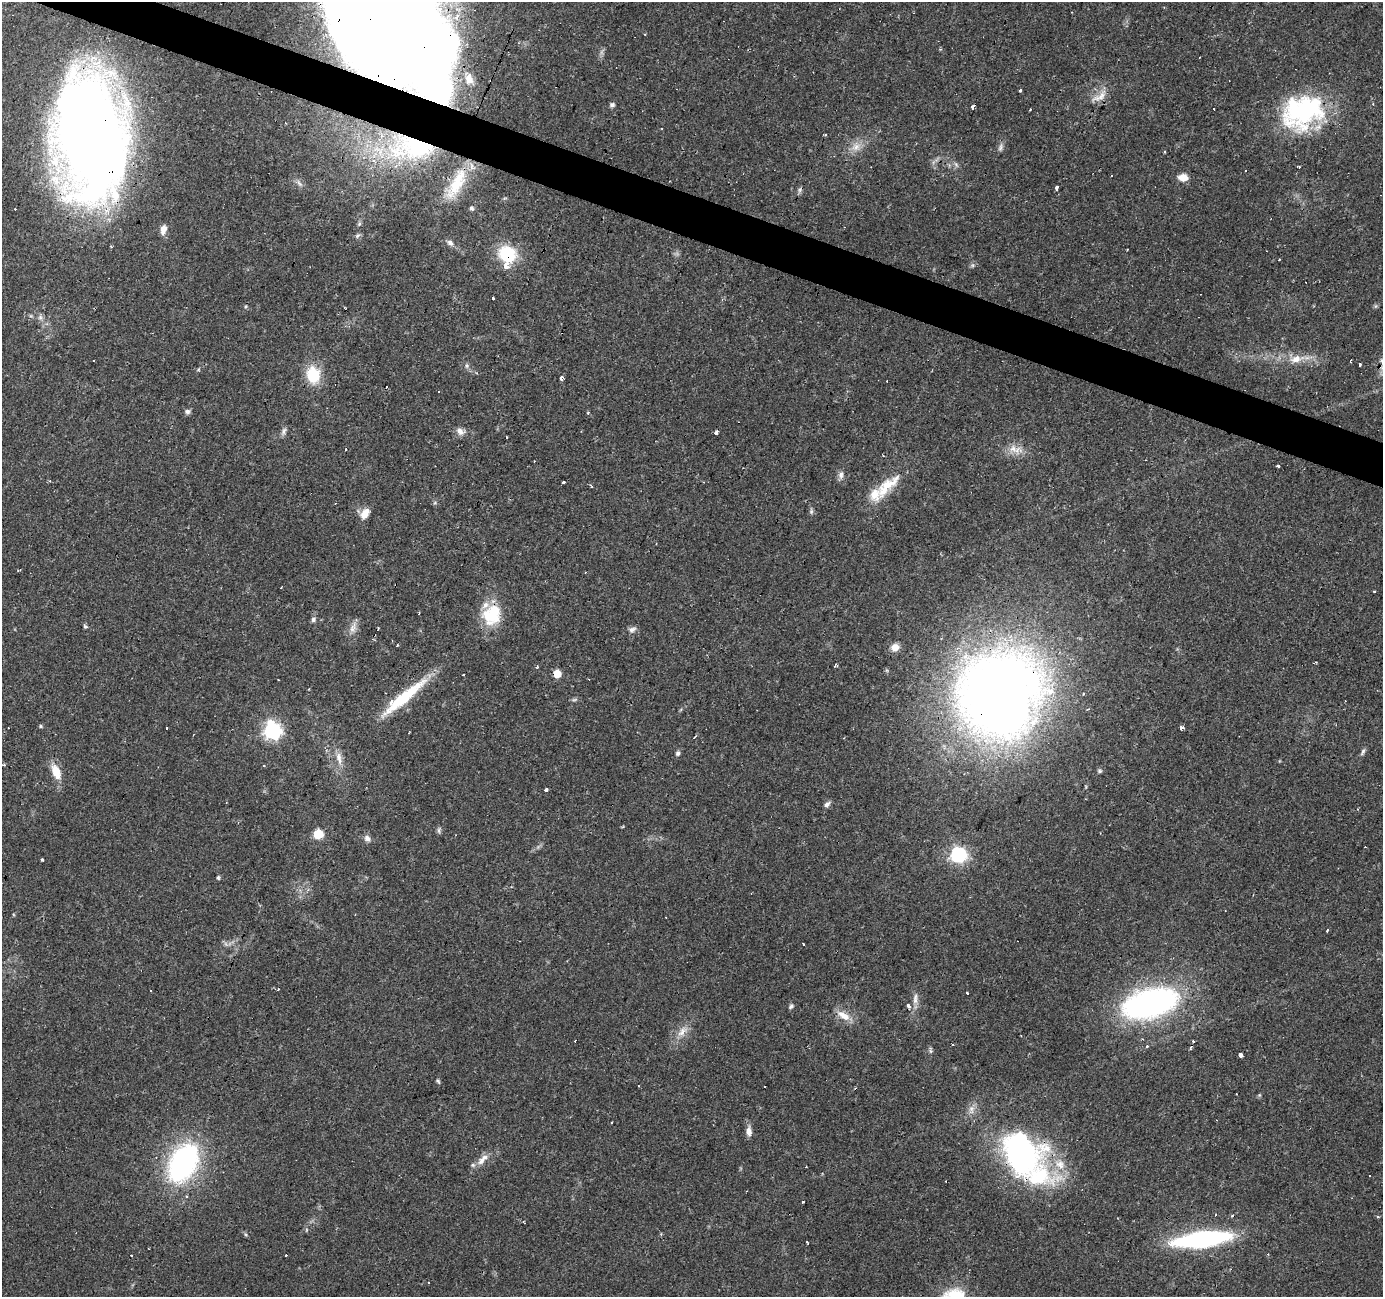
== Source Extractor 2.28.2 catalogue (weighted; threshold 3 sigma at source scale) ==
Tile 11 of 4 x 4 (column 3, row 3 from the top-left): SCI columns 2761-4141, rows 1502-2796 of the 5523 x 5658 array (HDU 1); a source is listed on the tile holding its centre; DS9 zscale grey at full resolution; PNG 1385 x 1299 px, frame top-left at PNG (2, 2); no overlay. Shown black and unused: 3% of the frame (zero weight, under 2 of 3 exposures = <1% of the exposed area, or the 3 px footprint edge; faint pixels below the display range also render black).
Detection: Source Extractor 2.28.2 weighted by HDU 2 'WHT'; one run over the whole footprint, this tile lists its part. Background 0.0346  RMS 0.0034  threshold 0.0152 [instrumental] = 3 sigma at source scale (4.5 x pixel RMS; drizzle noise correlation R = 1.50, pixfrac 1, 0.0396/0.0396 arcsec/px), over >= 5 px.
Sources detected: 155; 2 too faint to see at this stretch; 4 inside a brighter object's white glare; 36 cosmic-ray / hot-pixel residue — not listed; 6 inside a brighter listed object's ellipse — not listed separately; the other 107 listed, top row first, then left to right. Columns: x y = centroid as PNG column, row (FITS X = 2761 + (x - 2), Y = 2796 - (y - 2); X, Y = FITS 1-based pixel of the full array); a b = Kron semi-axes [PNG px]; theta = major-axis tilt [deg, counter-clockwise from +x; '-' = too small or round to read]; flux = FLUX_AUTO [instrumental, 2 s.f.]
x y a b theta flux
385 22 115 55 -84 620
469 79 13 10 -70 3.5
1020 90 4 3 - 2.1
1097 98 20 8 10 3.2
612 105 7 5 16 0.82
973 107 3 3 - 5.7
1302 111 48 35 22 50
286 123 3 2 - 0.23
662 128 3 2 - 0.37
90 136 99 55 -85 540
856 147 14 11 19 3.4
1000 147 11 6 67 1.1
409 148 85 39 0 74
1164 151 3 2 - 0.54
956 165 10 4 -56 0.75
1183 177 11 8 -5 3.3
458 180 52 18 61 16
1057 188 4 3 - 2.1
472 208 7 5 -48 0.7
359 224 7 4 45 0.59
163 229 12 7 75 2.1
450 243 9 7 -20 1.4
507 254 18 16 -25 17
1279 259 3 2 - 0.52
973 265 7 4 90 0.57
493 298 3 3 - 1.5
1376 306 7 4 89 0.5
1296 359 16 11 17 4.1
93 361 3 3 - 0.47
1360 365 3 3 - 1.9
467 366 7 5 71 0.75
313 375 15 12 -77 14
561 377 5 4 - 0.99
887 381 3 2 - 0.28
187 411 7 6 - 0.94
588 413 3 3 - 0.45
283 431 12 5 71 1.1
459 431 10 8 87 1.8
716 433 4 3 - 1.2
506 437 3 2 - 0.89
1013 449 18 11 1 3.9
1278 466 4 3 - 0.83
841 475 12 6 86 1.4
563 482 3 3 - 4
591 485 7 2 -48 0.44
887 486 45 15 44 11
811 511 8 5 -90 0.69
365 514 13 8 60 3.4
18 570 5 2 - 0.31
1375 591 3 3 - 0.75
493 613 31 19 87 14
313 619 7 6 - 0.85
85 626 6 4 -65 0.55
353 628 17 8 70 2.5
378 628 3 2 - 0.41
631 630 9 5 -83 1.1
397 645 3 2 - 0.75
895 647 10 8 42 2.6
1315 662 4 2 - 0.4
835 665 4 3 - 1.7
557 674 5 5 - 9
463 675 3 2 - 0.34
1083 694 3 2 - 0.29
999 695 66 62 59 480
404 697 61 11 40 19
574 699 7 4 20 0.58
41 726 5 4 - 0.47
1182 728 4 3 - 1.5
272 730 7 7 - 120
1363 752 10 5 61 0.84
678 753 6 5 - 0.94
339 758 19 7 -78 3
4 765 3 2 - 0.69
1099 771 6 5 - 0.63
56 772 19 10 -70 5.5
546 790 4 3 - 1.2
827 804 9 6 44 1.1
439 830 10 4 86 0.71
318 834 6 5 - 20
367 838 9 7 -55 1.5
958 855 6 6 - 95
41 860 3 3 - 2
218 878 5 4 - 0.49
1327 930 3 3 - 1.2
803 944 3 3 - 2.4
150 991 3 3 - 0.61
967 993 3 3 - 2.2
915 999 17 6 86 2.1
1150 1003 47 24 15 110
791 1006 7 5 46 0.76
908 1006 4 3 - 1.7
843 1015 18 9 -36 4.3
681 1031 21 7 60 3.2
930 1050 11 4 -88 0.68
1241 1055 4 3 - 2.7
438 1081 6 4 -45 0.49
971 1109 14 7 84 2.3
611 1123 3 3 - 1.8
749 1131 11 7 -87 2.2
1021 1153 50 39 -66 75
482 1159 21 7 50 3.1
183 1162 35 22 61 75
187 1196 3 3 - 0.56
802 1202 3 3 - 1.3
1202 1239 49 12 7 69
808 1243 4 2 - 0.3
1268 1254 3 3 - 0.31
Overlapping masked pixels (flux is a lower limit): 11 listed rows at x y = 385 22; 1302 111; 90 136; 409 148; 458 180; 507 254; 557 674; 999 695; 404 697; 1021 1153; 1202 1239
Isophote crosses this tile's border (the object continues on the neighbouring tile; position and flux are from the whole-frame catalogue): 1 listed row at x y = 385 22